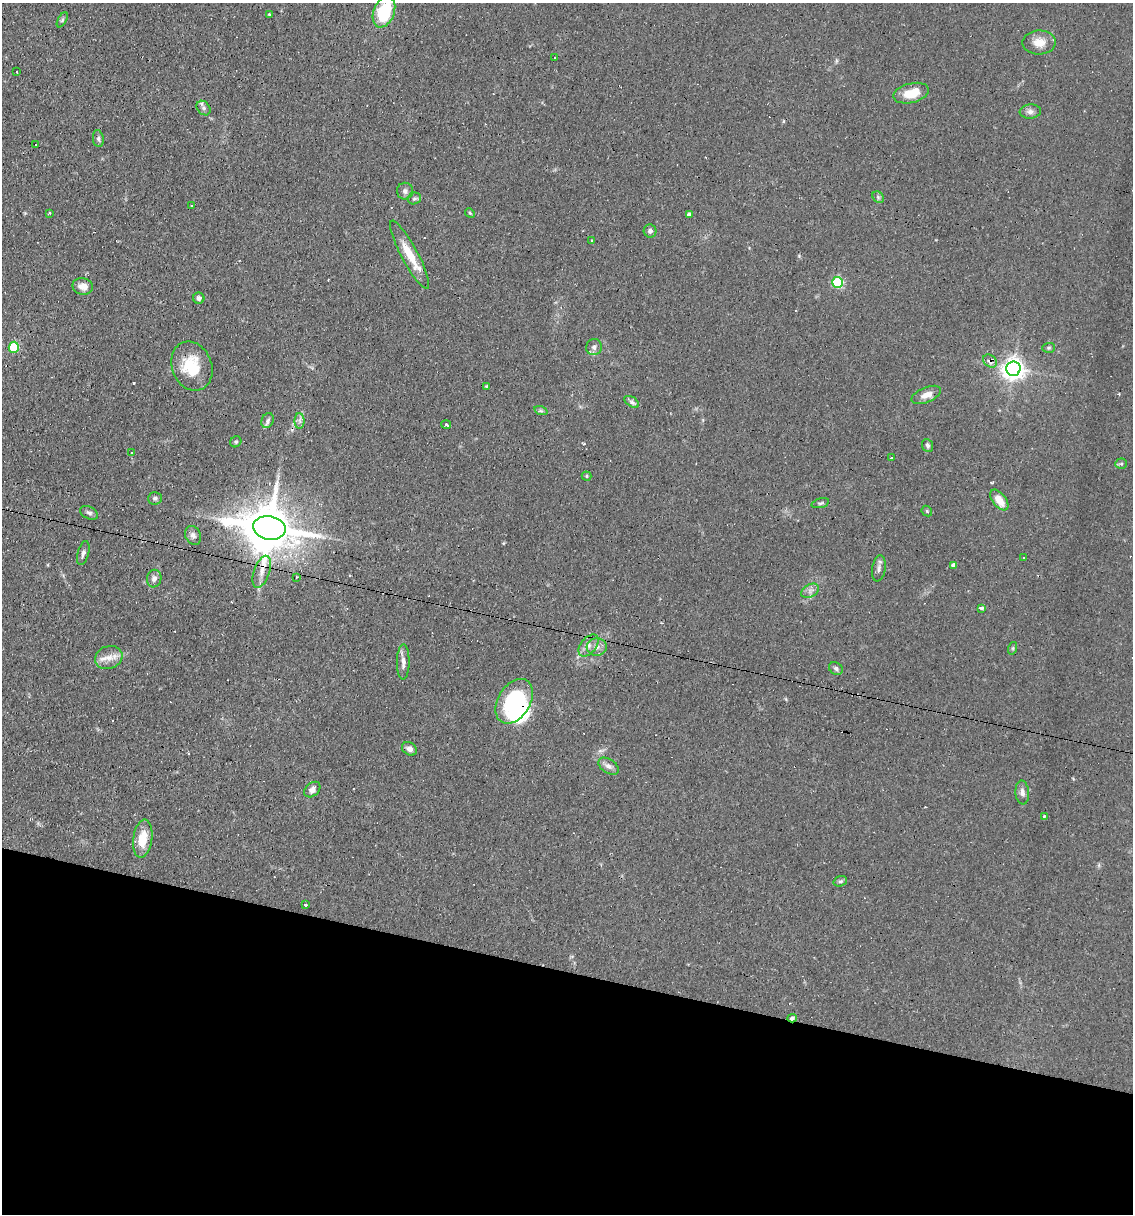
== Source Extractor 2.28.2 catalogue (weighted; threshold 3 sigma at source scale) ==
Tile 15 of 4 x 4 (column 3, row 4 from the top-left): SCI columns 2496-3626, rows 1-1212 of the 4873 x 4847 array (HDU 1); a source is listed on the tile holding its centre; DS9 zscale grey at full resolution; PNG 1135 x 1216 px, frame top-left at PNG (2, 3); each listed source drawn as its Kron ellipse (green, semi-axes under 4 px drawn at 4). Shown black and unused: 20% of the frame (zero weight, under 2 of 3 exposures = <1% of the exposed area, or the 3 px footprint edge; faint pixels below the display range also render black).
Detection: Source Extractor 2.28.2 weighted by HDU 2 'WHT'; one run over the whole footprint, this tile lists its part. Background 0.082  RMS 0.0055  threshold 0.0245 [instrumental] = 3 sigma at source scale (4.5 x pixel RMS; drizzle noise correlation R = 1.50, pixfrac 1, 0.05/0.05 arcsec/px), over >= 5 px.
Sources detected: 86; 1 inside a brighter object's white glare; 9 cosmic-ray / hot-pixel residue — neither listed nor drawn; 1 inside a brighter listed object's ellipse — not listed separately; the other 75 listed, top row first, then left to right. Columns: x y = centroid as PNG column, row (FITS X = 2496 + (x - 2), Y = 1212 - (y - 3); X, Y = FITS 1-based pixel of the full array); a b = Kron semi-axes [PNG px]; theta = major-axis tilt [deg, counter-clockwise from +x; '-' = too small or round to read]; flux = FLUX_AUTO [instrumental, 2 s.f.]
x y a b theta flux
384 12 16 10 68 32
269 14 3 3 - 0.48
62 20 8 4 60 0.94
1039 42 17 12 1 6.7
555 57 3 2 - 0.54
17 72 3 2 - 0.36
911 93 18 9 14 12
204 108 8 6 -48 1.5
1030 112 10 7 3 2.3
98 139 8 5 -81 1.3
36 144 3 3 - 5
405 191 8 8 - 1.9
878 197 6 5 - 1.1
414 198 7 6 - 1.1
192 206 3 3 - 1.8
49 213 4 2 - 0.52
470 213 5 4 - 0.72
689 214 4 4 - 2
650 231 6 6 - 1.7
592 241 3 3 - 1.4
410 255 38 8 -62 12
838 282 5 5 - 48
83 286 10 8 -12 4.9
199 298 6 5 - 1.8
14 347 5 5 - 28
594 347 8 7 - 2.1
1049 348 6 5 - 0.84
990 361 7 5 -41 4.5
192 366 25 20 -68 19
1013 369 7 7 - 410
486 386 4 3 - 0.63
926 395 16 7 23 4.7
632 402 8 5 -33 1.4
541 411 7 4 -18 0.98
268 421 7 6 - 1.6
300 421 7 5 -89 1.7
446 424 5 3 - 0.97
236 442 6 5 - 0.92
928 445 7 5 -67 1.4
131 453 3 2 - 0.66
892 457 4 3 - 0.89
1121 464 6 5 - 0.9
587 476 5 4 - 0.64
155 498 7 6 - 1.4
999 500 12 6 -52 6.8
820 503 9 4 16 1
927 511 6 4 -47 0.74
89 513 9 6 -29 1.4
269 528 16 11 -10 2800
193 535 10 7 -64 2.3
83 553 12 5 74 1.8
1023 557 3 2 - 0.95
953 565 4 4 - 2
879 568 13 6 81 2.2
262 572 17 7 71 5.3
297 577 3 2 - 0.87
154 579 9 7 79 2.2
810 591 9 6 30 2.1
982 608 3 3 - 8.5
588 646 12 7 50 3.4
597 647 10 8 4 3.1
1013 648 6 4 72 0.76
109 657 14 11 20 5.6
403 662 18 6 90 3.5
836 668 7 6 - 1.3
514 701 24 16 58 58
409 749 8 6 -32 2.4
609 766 11 7 -32 2.6
312 790 9 6 41 2.4
1022 792 12 7 -85 2.8
1044 816 3 3 - 2
143 839 19 9 82 11
840 881 7 5 19 1.1
305 905 3 3 - 4.7
792 1018 5 4 - 2.3
Overlapping masked pixels (flux is a lower limit): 5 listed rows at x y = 990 361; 269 528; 262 572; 514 701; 792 1018
Isophote crosses this tile's border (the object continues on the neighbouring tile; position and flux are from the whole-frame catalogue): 1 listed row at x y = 384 12